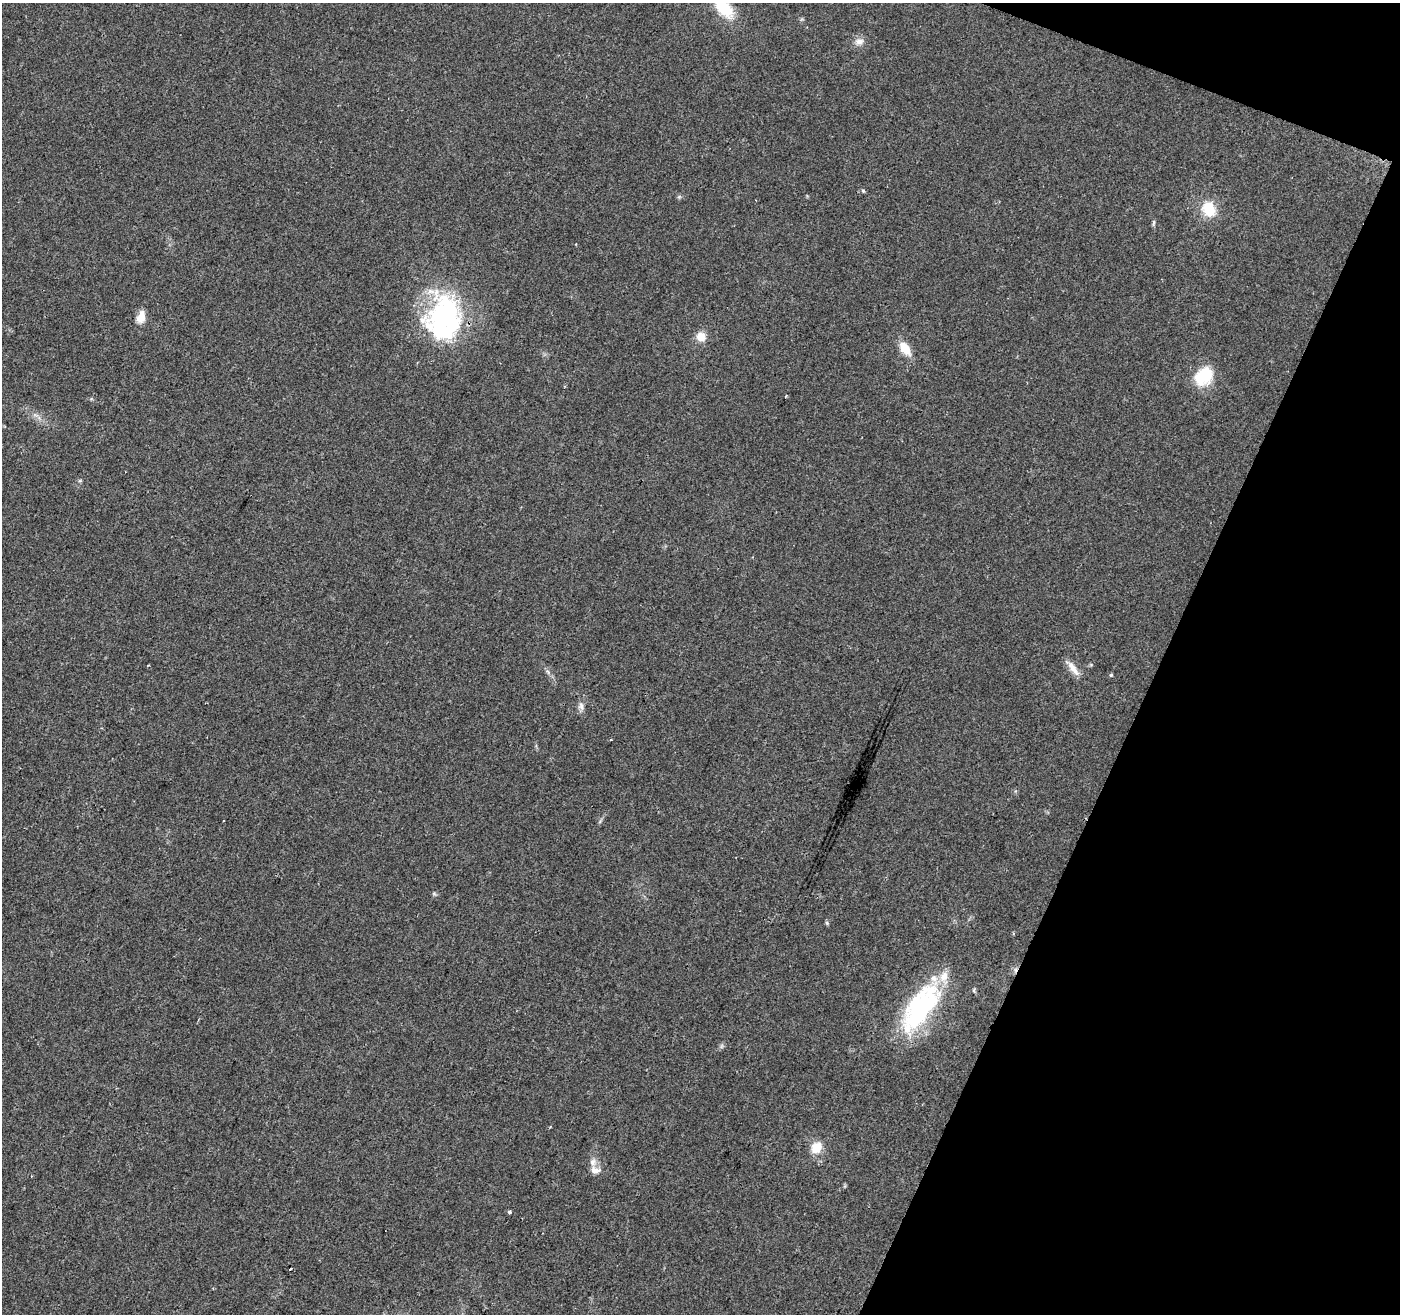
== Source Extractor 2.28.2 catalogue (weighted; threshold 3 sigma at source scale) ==
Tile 8 of 4 x 4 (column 4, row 2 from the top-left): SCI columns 4195-5592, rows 2831-4142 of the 5600 x 5726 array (HDU 1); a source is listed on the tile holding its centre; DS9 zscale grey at full resolution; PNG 1402 x 1316 px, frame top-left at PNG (2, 3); no overlay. Shown black and unused: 19% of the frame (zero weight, under 2 of 3 exposures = <1% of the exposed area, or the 3 px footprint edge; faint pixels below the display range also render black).
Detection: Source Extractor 2.28.2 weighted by HDU 2 'WHT'; one run over the whole footprint, this tile lists its part. Background 0.0484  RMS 0.0068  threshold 0.0306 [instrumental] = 3 sigma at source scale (4.5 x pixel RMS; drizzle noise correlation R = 1.50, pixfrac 1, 0.0396/0.0396 arcsec/px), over >= 5 px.
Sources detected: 31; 1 inside a brighter object's white glare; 1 cosmic-ray / hot-pixel residue — not listed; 4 inside a brighter listed object's ellipse — not listed separately; the other 25 listed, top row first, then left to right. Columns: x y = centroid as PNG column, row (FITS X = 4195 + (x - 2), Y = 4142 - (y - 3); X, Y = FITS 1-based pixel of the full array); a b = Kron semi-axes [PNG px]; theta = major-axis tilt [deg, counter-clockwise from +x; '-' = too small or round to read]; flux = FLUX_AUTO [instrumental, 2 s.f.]
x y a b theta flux
724 8 25 13 -47 28
859 42 13 8 6 4.1
863 191 6 3 -71 0.78
679 197 6 4 19 1
1209 209 16 13 -65 19
1153 223 10 4 85 1.2
445 315 46 40 -56 120
141 317 13 9 70 7.8
701 336 10 9 - 7.8
905 349 16 9 -53 11
1203 376 25 19 42 24
786 396 3 3 - 0.68
1073 668 25 7 -52 6.4
1111 675 4 4 - 0.93
581 706 12 7 -85 3.1
611 740 3 3 - 0.64
224 821 3 2 - 1.2
434 894 7 4 -19 1
827 923 6 4 -48 0.91
922 1006 59 34 49 79
816 1147 13 11 50 11
593 1162 11 9 83 4.2
595 1170 15 8 -2 4.3
509 1212 4 3 - 2.4
290 1268 3 3 - 1.5
Isophote crosses this tile's border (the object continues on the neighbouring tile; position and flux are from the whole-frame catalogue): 1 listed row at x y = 724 8